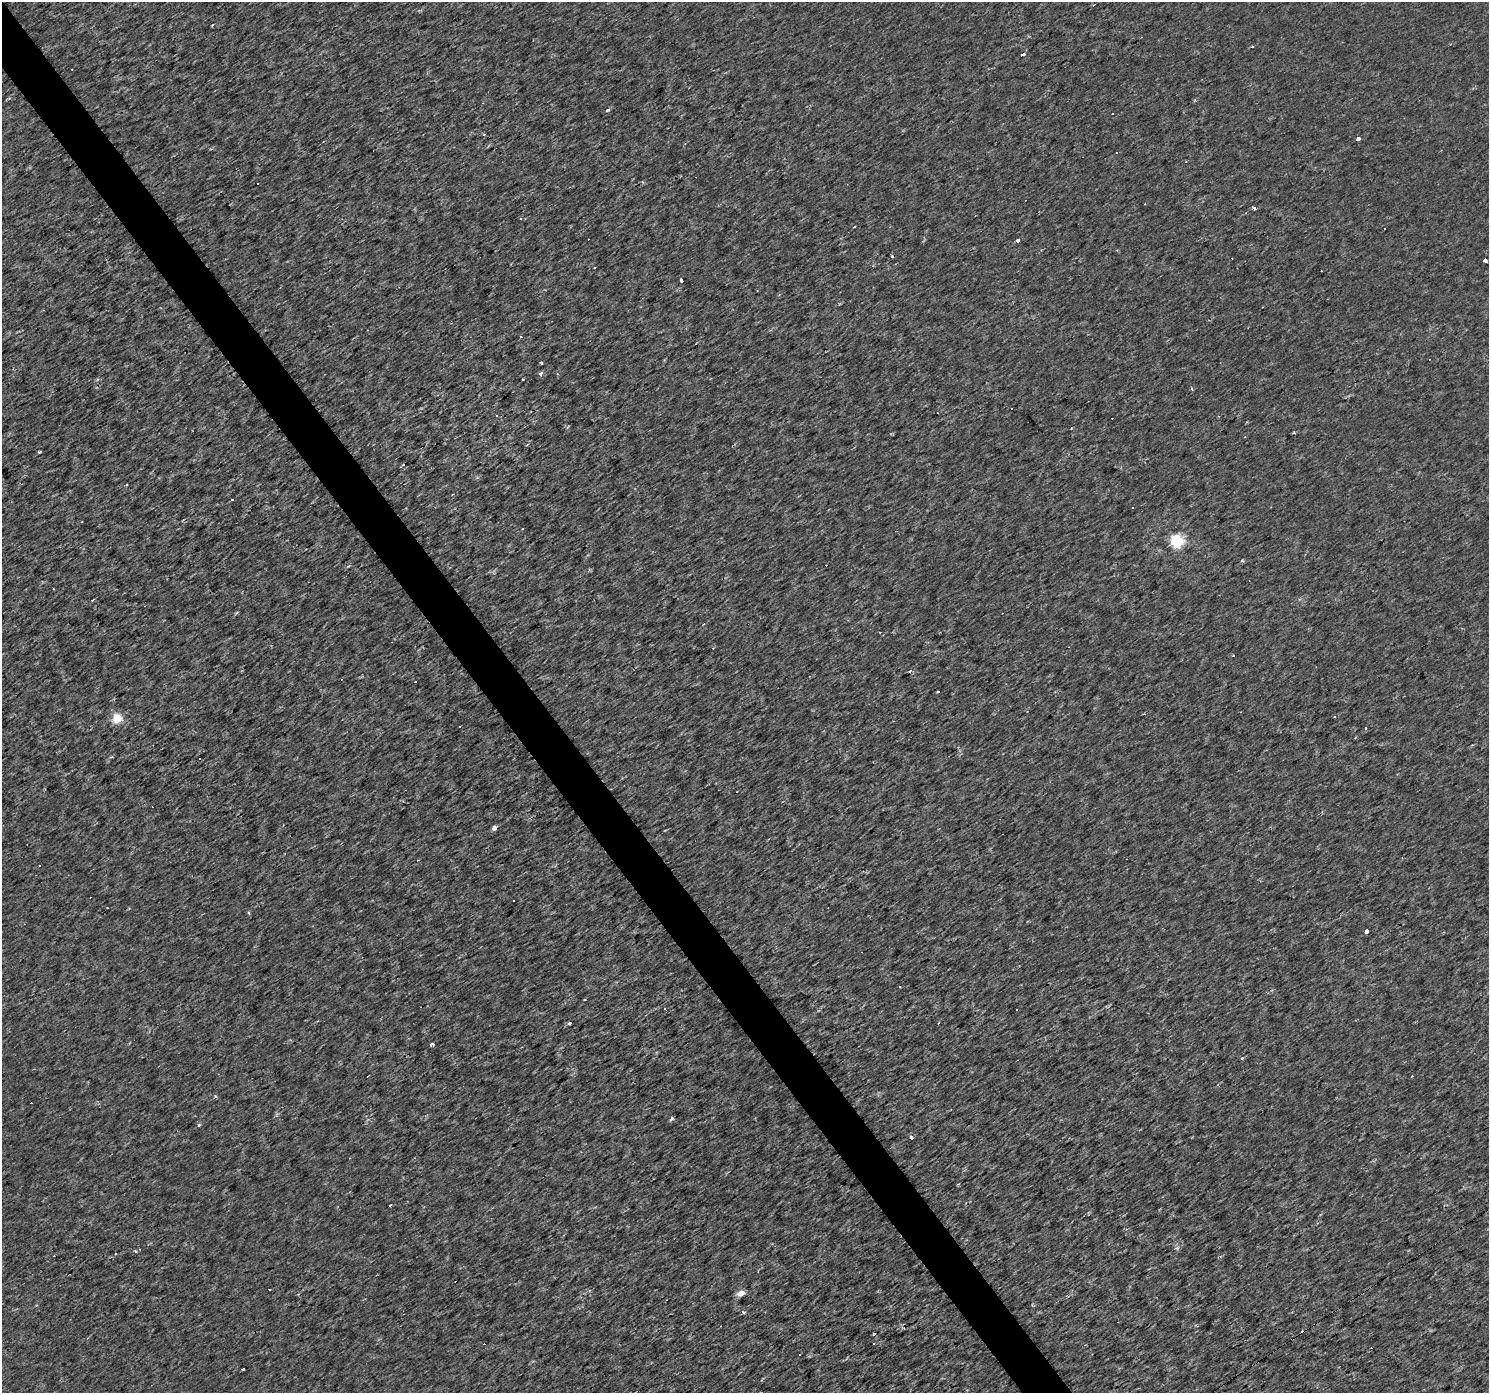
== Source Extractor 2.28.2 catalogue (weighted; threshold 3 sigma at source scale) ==
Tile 11 of 4 x 4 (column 3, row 3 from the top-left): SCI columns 2973-4459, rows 1579-2969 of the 5945 x 5875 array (HDU 1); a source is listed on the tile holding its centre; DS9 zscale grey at full resolution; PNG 1491 x 1395 px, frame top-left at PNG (2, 2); no overlay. Shown black and unused: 3% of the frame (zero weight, under 2 of 3 exposures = <1% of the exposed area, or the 3 px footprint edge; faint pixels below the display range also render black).
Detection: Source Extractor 2.28.2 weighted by HDU 2 'WHT'; one run over the whole footprint, this tile lists its part. Background 0.00236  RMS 0.003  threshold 0.0134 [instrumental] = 3 sigma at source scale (4.5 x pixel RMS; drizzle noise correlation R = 1.50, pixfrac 1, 0.0396/0.0396 arcsec/px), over >= 5 px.
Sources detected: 97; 43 cosmic-ray / hot-pixel residue — not listed; the other 54 listed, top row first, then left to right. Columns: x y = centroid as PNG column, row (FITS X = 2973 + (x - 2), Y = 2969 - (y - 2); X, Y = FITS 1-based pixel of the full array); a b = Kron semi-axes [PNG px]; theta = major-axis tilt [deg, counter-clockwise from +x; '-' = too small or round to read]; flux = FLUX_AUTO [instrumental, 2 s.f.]
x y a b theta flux
1093 5 3 3 - 0.31
212 25 4 2 - 0.24
1022 54 4 3 - 3.4
608 110 4 3 - 0.77
1112 113 3 2 - 0.28
1358 138 3 3 - 31
1186 161 3 2 - 0.26
258 183 3 3 - 0.58
1254 208 4 3 - 0.96
521 218 3 3 - 0.41
854 227 3 2 - 0.32
1384 229 3 3 - 0.87
1017 240 4 3 - 1.1
892 257 3 3 - 1.6
1485 261 4 3 - 5.3
681 280 4 3 - 2.1
541 363 3 3 - 0.71
540 373 4 3 - 1.9
523 380 3 2 - 0.24
1192 388 3 3 - 0.71
496 416 3 3 - 0.61
567 427 4 3 - 0.31
39 452 3 3 - 0.55
126 485 3 2 - 0.25
232 500 3 3 - 4.5
1132 507 3 3 - 0.35
522 529 2 2 - 0.23
1177 541 6 5 - 50
704 624 4 3 - 0.26
1233 656 3 3 - 2.8
938 692 3 3 - 0.79
117 718 5 5 - 12
459 726 3 3 - 0.6
1366 728 3 3 - 0.7
494 828 4 4 - 1.7
107 908 3 2 - 0.35
1366 932 4 3 - 1.7
900 987 3 2 - 0.34
584 999 3 2 - 0.33
569 1024 3 3 - 2.8
432 1044 4 3 - 1.4
1242 1058 3 2 - 0.71
672 1118 4 3 - 0.96
199 1125 4 4 - 0.29
911 1137 3 3 - 2
390 1205 3 3 - 0.62
136 1251 4 4 - 0.67
115 1253 3 2 - 0.25
270 1289 3 2 - 0.28
741 1293 5 4 - 4
743 1312 4 4 - 0.63
873 1334 3 3 - 0.45
874 1344 2 2 - 0.21
243 1369 4 2 - 0.54
Unlisted compact peaks at least as high as the median listed source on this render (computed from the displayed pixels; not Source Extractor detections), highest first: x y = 215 1096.